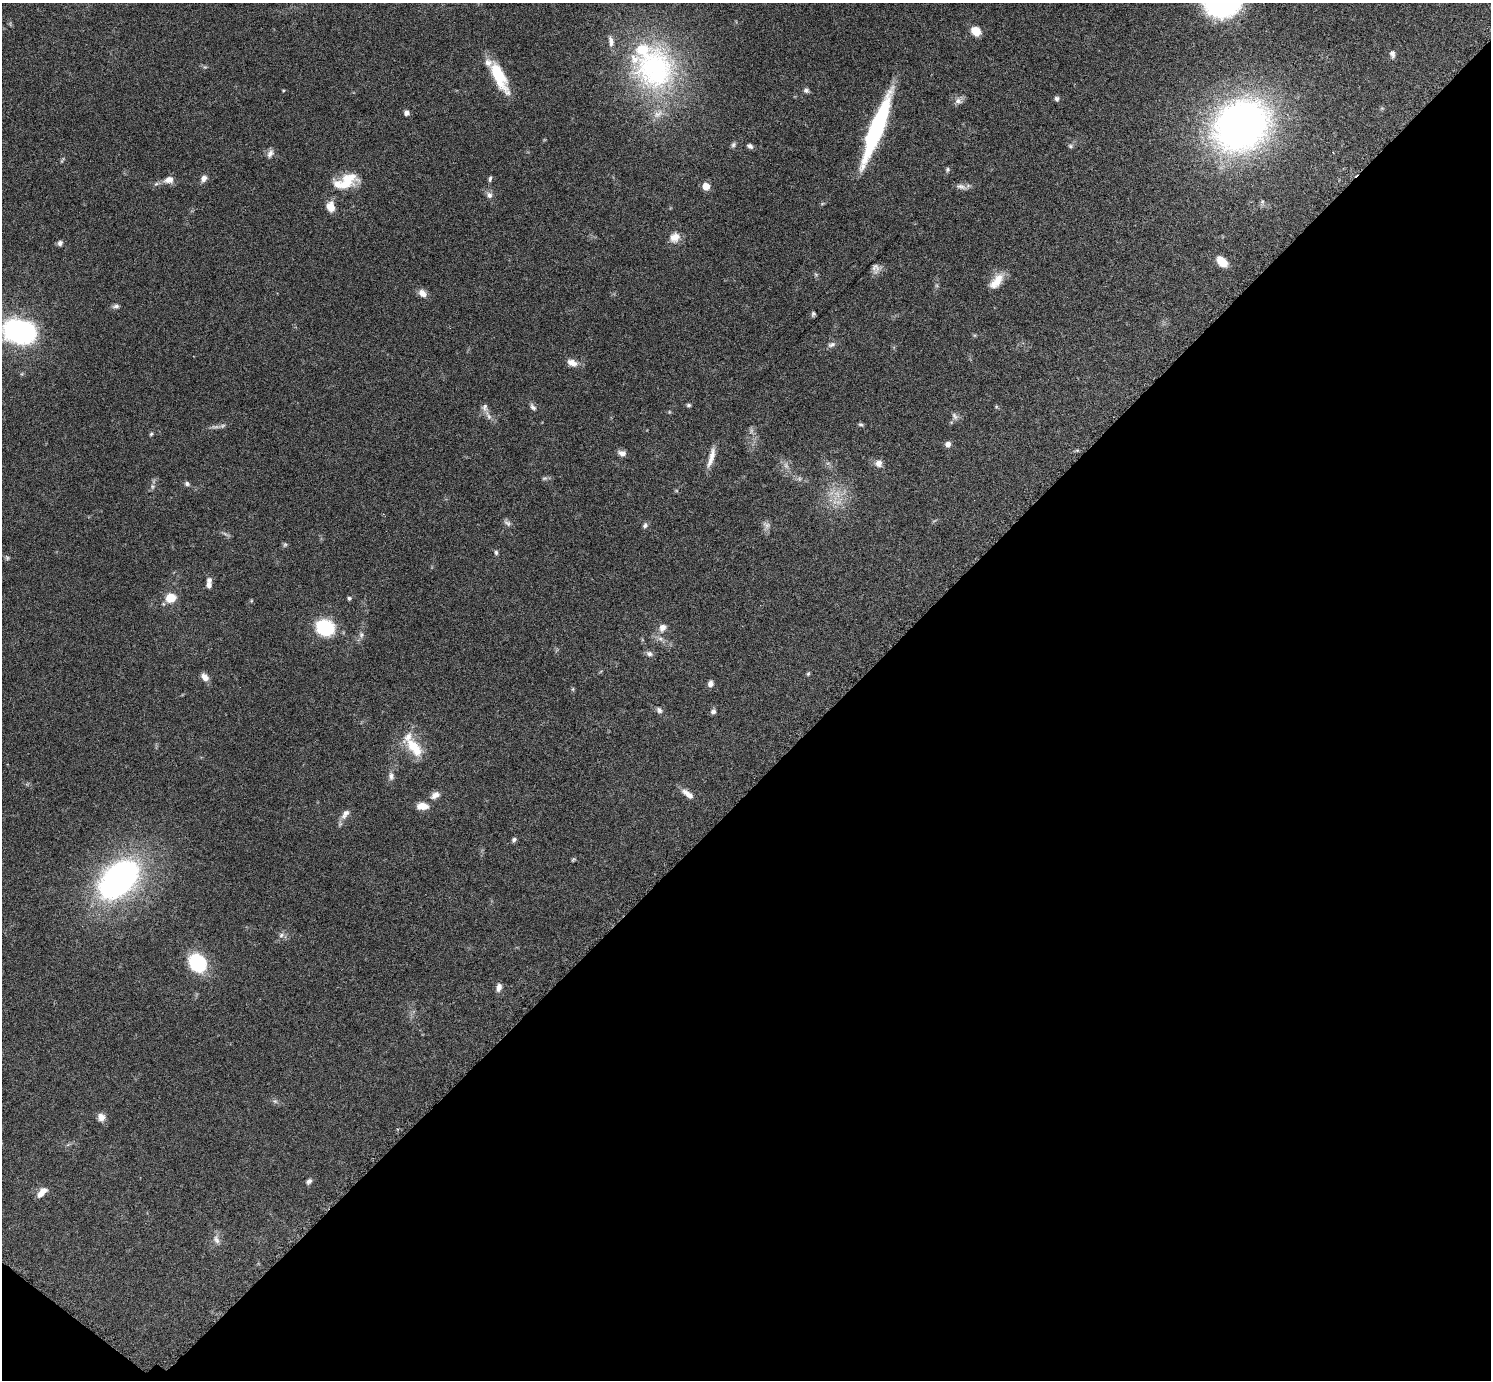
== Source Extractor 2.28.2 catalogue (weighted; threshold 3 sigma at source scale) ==
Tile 15 of 4 x 4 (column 3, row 4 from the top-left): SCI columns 2998-4486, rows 314-1691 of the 5992 x 5996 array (HDU 1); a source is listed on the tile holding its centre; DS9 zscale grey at full resolution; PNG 1493 x 1382 px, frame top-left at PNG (2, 3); no overlay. Shown black and unused: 44% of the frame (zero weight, under 3 of 6 exposures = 2% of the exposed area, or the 3 px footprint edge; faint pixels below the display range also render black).
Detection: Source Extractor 2.28.2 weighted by HDU 2 'WHT'; one run over the whole footprint, this tile lists its part. Background 0.0705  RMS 0.0029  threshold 0.012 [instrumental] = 3 sigma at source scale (4.09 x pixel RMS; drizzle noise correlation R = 1.36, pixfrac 0.8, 0.05/0.05 arcsec/px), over >= 5 px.
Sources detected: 103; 5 too faint to see at this stretch — not listed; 9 inside a brighter listed object's ellipse — not listed separately; the other 89 listed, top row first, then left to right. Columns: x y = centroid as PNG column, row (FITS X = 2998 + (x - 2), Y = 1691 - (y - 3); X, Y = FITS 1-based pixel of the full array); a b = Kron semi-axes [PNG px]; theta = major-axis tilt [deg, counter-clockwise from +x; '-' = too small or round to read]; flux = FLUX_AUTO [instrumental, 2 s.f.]
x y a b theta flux
976 31 9 7 -40 4.5
1392 54 10 6 -78 0.98
655 69 65 59 -36 56
499 77 38 12 -64 11
806 90 6 6 - 0.69
1057 99 6 6 - 0.72
958 101 11 10 - 1.4
406 113 5 5 - 1.4
1241 125 66 55 33 110
876 128 63 11 69 41
733 145 8 6 66 0.59
750 146 7 5 -28 0.81
1070 146 7 5 -23 0.49
270 153 13 7 64 1.3
947 170 6 6 - 0.52
204 178 9 6 57 1.3
490 179 8 4 80 0.56
169 180 11 8 10 2.3
348 180 26 17 32 7.8
706 186 6 5 - 4.6
961 187 16 7 -14 1.3
489 195 9 8 - 1.1
1262 202 7 5 -71 0.58
822 204 6 3 19 0.34
330 207 12 10 -75 2.9
674 237 14 12 38 2.7
60 243 6 6 - 0.84
1222 262 12 8 -44 4.8
876 268 13 10 -89 1.4
996 281 23 11 51 4
422 293 12 8 -47 1.8
116 306 9 5 9 0.77
813 314 6 4 74 0.5
19 331 21 14 -20 83
832 345 11 6 19 1
572 363 14 8 -21 2.1
689 405 5 5 - 0.52
533 407 10 6 -51 0.92
996 407 6 3 18 0.29
488 415 17 6 -61 1.5
955 416 11 7 -51 1
861 424 7 5 -30 0.47
151 434 6 5 - 0.39
948 444 7 7 - 1.2
622 453 10 6 -15 1.3
711 457 28 6 74 2.8
828 463 7 4 17 0.49
878 463 9 9 - 1.5
187 484 7 5 -34 0.67
152 487 7 7 - 0.74
837 494 13 8 -73 3
507 523 11 6 -35 0.85
645 525 8 6 64 0.69
766 525 12 10 -65 1.3
226 534 12 4 -28 0.62
285 545 7 5 67 0.49
496 552 7 5 -87 0.53
7 558 7 5 -73 0.49
209 580 7 6 - 0.98
170 598 11 10 - 4.6
349 598 5 5 - 0.53
325 627 13 11 -23 23
662 628 11 9 52 1.8
361 635 10 6 -90 0.99
660 639 8 6 -21 1.1
649 654 9 7 -15 0.98
808 674 6 4 63 0.37
205 677 10 7 -49 1.8
710 684 7 6 - 1.3
573 689 6 3 72 0.32
659 710 9 6 -50 0.85
713 711 7 7 - 0.75
414 747 27 13 -48 8.2
391 776 12 7 -82 1.2
687 794 18 7 -36 2
435 795 13 8 31 1.7
423 806 15 8 -1 2.7
345 814 16 8 54 1.8
514 840 6 5 - 0.64
573 860 7 3 45 0.33
119 879 43 27 43 86
281 935 9 7 36 0.97
198 963 14 11 -51 26
499 987 10 6 80 1.4
275 1101 6 6 - 0.59
101 1117 10 9 - 1.7
309 1181 8 6 47 0.85
41 1194 11 9 73 2
216 1239 13 8 -67 1.6
Isophote crosses this tile's border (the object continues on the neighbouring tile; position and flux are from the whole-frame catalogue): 1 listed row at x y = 19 331